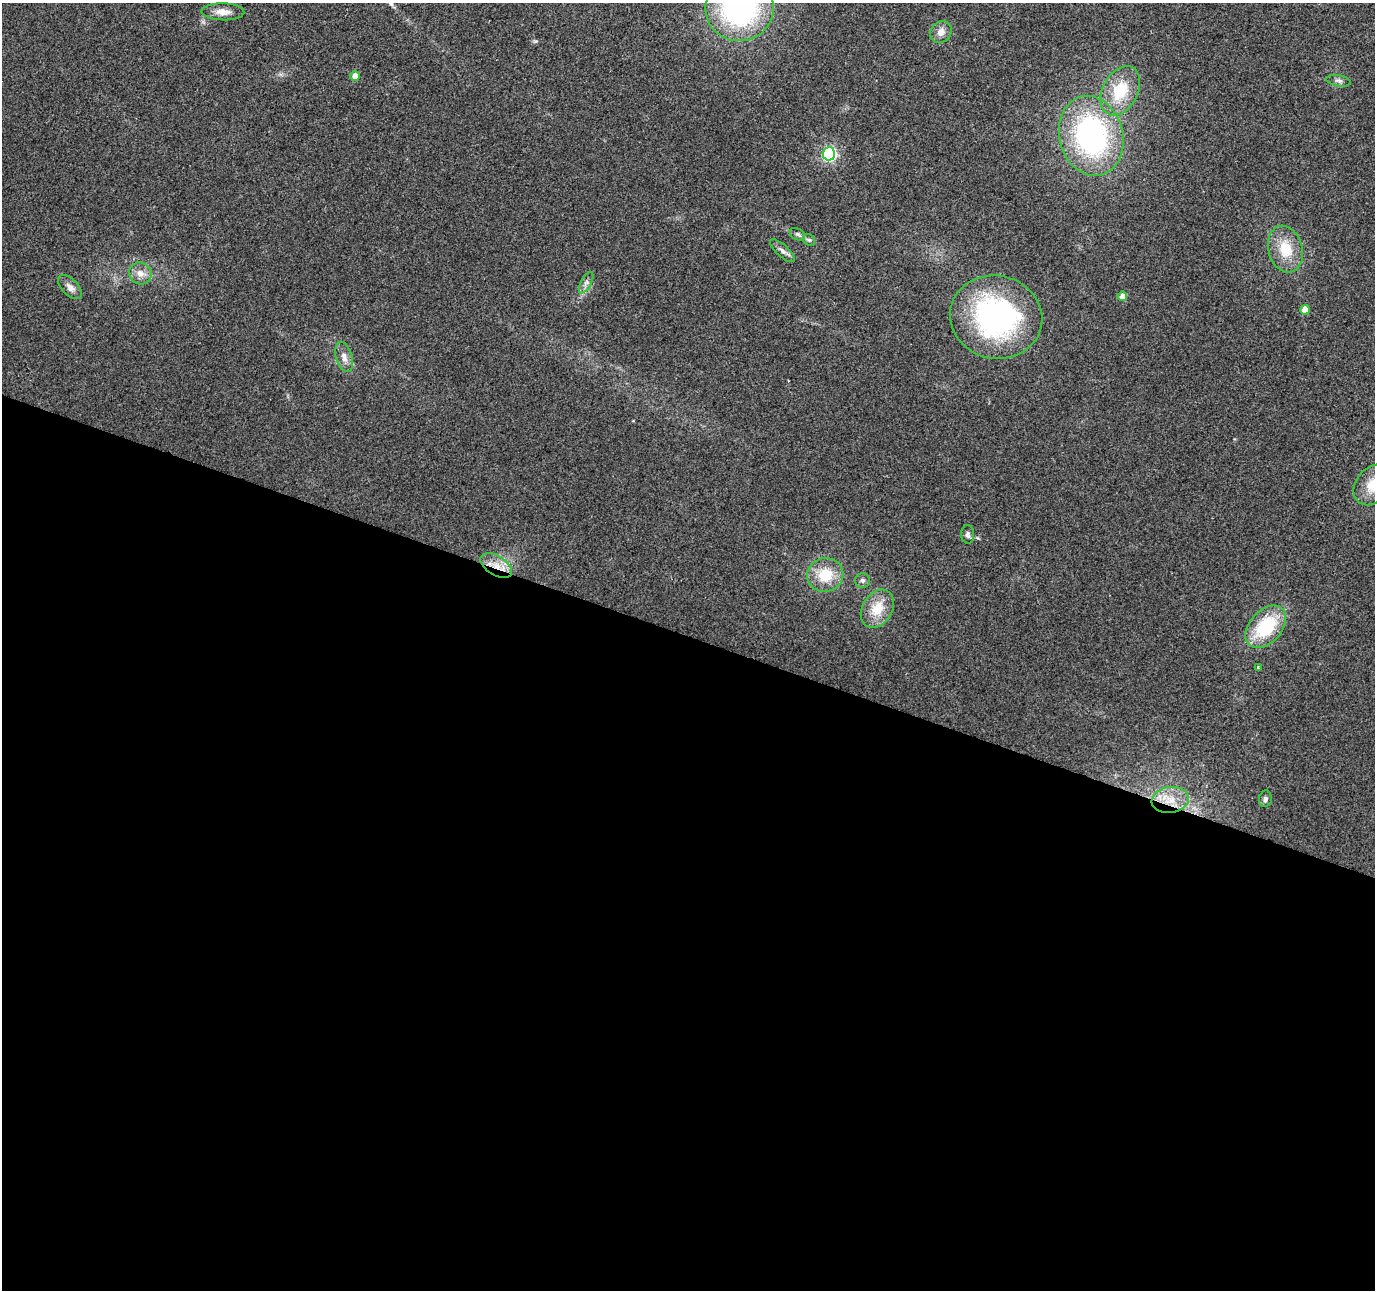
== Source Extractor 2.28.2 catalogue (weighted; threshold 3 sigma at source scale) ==
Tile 14 of 4 x 4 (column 2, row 4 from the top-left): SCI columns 1374-2746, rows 214-1501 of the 5500 x 5642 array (HDU 1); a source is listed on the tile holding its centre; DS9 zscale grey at full resolution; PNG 1377 x 1292 px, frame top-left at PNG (2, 3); each listed source drawn as its Kron ellipse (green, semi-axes under 4 px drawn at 4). Shown black and unused: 51% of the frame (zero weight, under 2 of 3 exposures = <1% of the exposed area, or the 3 px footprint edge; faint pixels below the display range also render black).
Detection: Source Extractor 2.28.2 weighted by HDU 2 'WHT'; one run over the whole footprint, this tile lists its part. Background 0.0384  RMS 0.0065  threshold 0.0294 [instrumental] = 3 sigma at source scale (4.5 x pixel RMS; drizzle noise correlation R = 1.50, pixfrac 1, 0.0396/0.0396 arcsec/px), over >= 5 px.
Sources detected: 29; all 29 listed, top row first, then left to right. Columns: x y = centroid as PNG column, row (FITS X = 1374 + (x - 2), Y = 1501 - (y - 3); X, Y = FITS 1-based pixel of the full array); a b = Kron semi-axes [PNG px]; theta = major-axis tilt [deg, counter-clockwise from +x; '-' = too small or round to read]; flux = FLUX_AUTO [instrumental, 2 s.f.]
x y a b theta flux
740 8 34 32 12 130
223 12 21 8 -1 6.8
941 32 12 10 50 4.9
355 76 5 5 - 6.3
1338 81 12 5 -10 2.2
1120 91 26 17 62 25
1091 136 40 31 -75 130
829 154 6 6 - 130
797 234 8 5 -31 1.7
809 240 6 5 - 1.2
1285 249 24 17 -75 19
782 251 16 6 -43 3.1
140 273 11 10 - 5.3
586 283 12 5 62 2.7
70 287 15 8 -46 4.1
1122 296 5 4 - 5
1305 310 5 4 - 8.1
996 317 46 41 -12 140
344 357 15 8 -73 4.8
1373 485 22 16 50 16
968 534 9 6 -86 2.2
496 566 17 9 -32 9.6
825 575 18 17 - 19
863 581 7 7 - 1.9
877 609 20 15 59 15
1266 627 24 16 48 40
1258 668 3 3 - 2
1265 799 8 6 83 1.8
1170 800 19 13 9 13
Overlapping masked pixels (flux is a lower limit): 2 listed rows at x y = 496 566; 1170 800
Isophote crosses this tile's border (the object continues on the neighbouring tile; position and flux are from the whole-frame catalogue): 2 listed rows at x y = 740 8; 1373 485